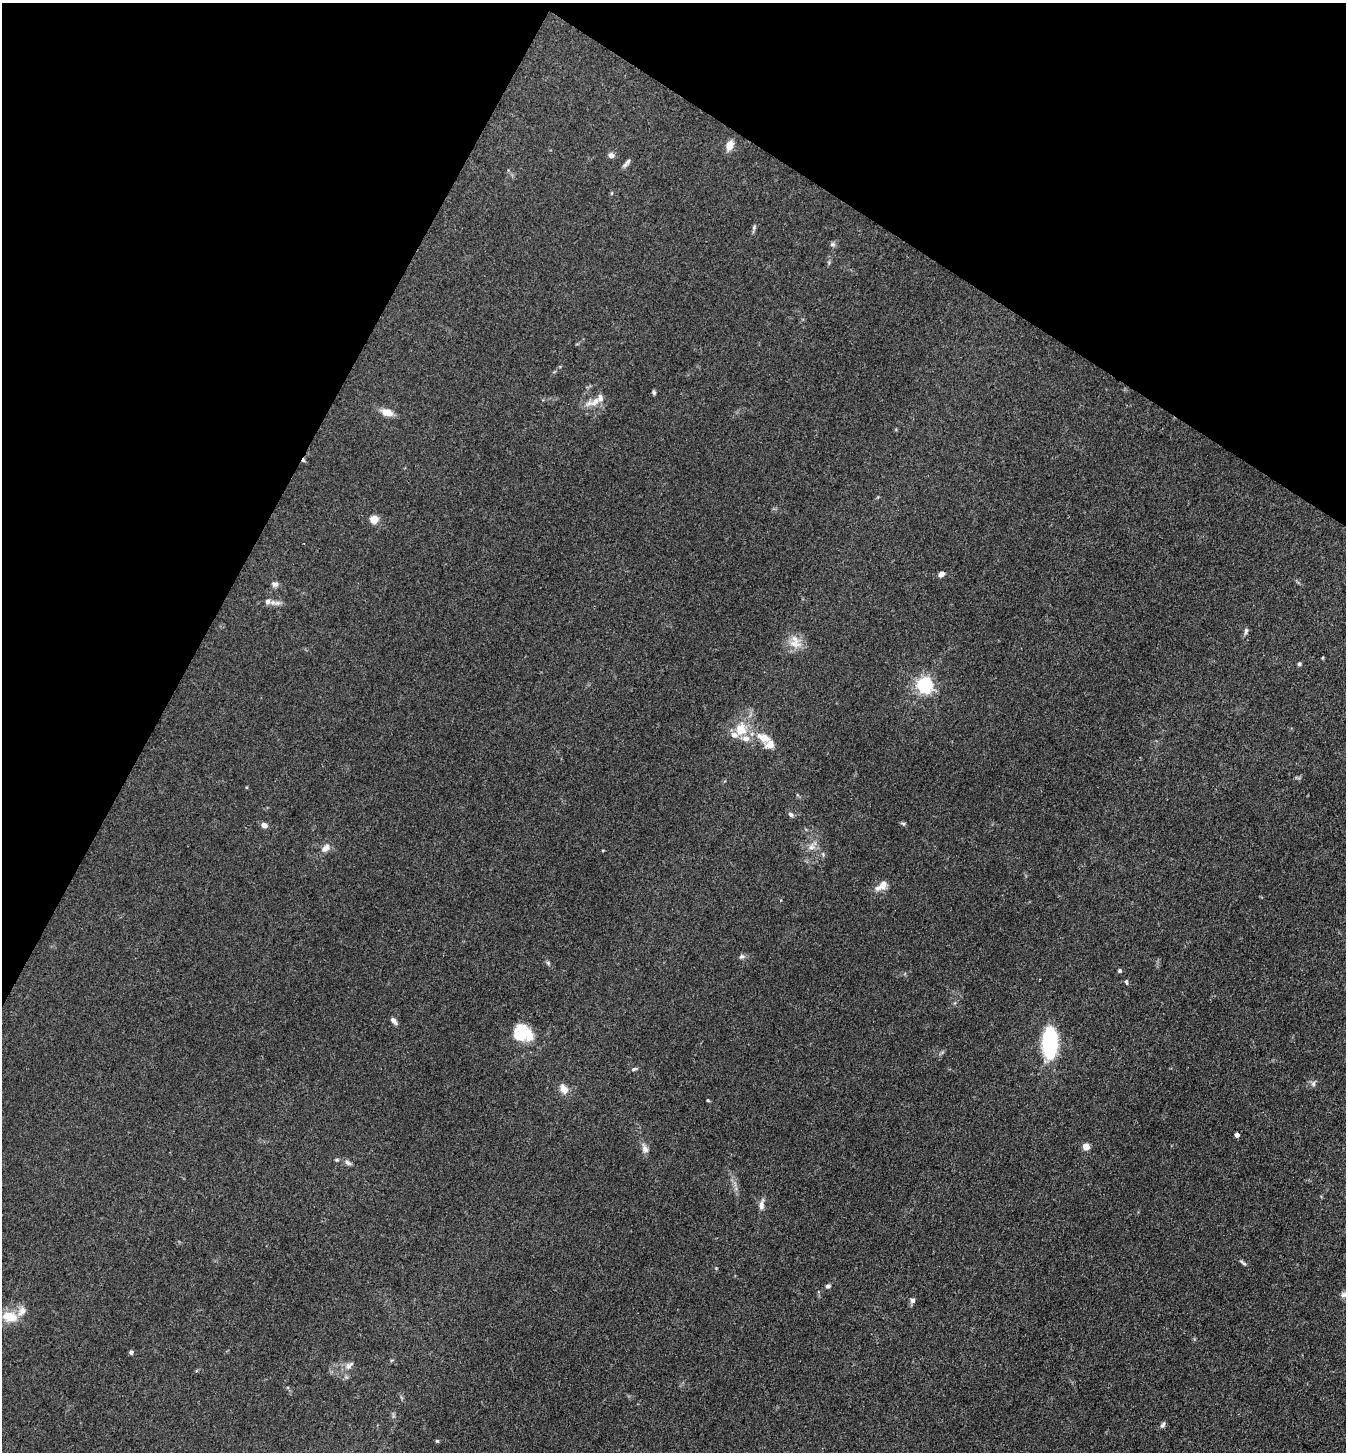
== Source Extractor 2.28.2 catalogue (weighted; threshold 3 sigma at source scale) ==
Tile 2 of 4 x 4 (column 2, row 1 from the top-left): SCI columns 1631-2974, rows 4352-5801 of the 5809 x 5802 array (HDU 1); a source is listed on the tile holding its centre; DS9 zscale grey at full resolution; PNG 1348 x 1454 px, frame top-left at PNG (2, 3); no overlay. Shown black and unused: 25% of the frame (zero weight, under 3 of 4 exposures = <1% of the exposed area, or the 3 px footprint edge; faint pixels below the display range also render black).
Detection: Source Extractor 2.28.2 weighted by HDU 2 'WHT'; one run over the whole footprint, this tile lists its part. Background 0.0789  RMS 0.0063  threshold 0.0282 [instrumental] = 3 sigma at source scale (4.5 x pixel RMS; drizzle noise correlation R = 1.50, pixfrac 1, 0.05/0.05 arcsec/px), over >= 5 px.
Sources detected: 62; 1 cosmic-ray / hot-pixel residue — not listed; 7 inside a brighter listed object's ellipse — not listed separately; the other 54 listed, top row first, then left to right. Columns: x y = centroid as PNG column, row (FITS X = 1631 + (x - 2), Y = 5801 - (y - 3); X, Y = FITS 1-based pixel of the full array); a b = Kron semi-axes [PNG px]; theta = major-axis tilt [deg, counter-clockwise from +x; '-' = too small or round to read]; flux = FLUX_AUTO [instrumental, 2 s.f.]
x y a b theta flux
729 145 11 8 67 5.7
611 155 6 5 - 3.2
626 163 13 5 49 2.1
612 193 5 3 - 0.62
754 227 7 4 67 1.1
832 244 8 6 2 1.4
654 393 5 4 - 1.1
595 402 18 9 35 6.4
387 412 13 8 -19 6.5
374 519 5 5 - 20
941 574 6 5 - 3.6
275 584 9 7 -11 2.3
267 602 8 7 - 2.6
278 603 9 7 14 2.5
1246 631 10 4 76 1.4
795 644 21 9 -11 6.8
1299 664 5 4 - 1.1
924 685 6 6 - 210
741 730 18 14 78 13
763 738 22 12 -25 10
791 814 7 6 - 1.6
903 823 6 4 -19 0.98
264 825 7 6 - 2.9
811 847 9 9 - 3.4
325 848 11 8 44 4.2
603 850 5 3 - 0.49
882 886 18 9 33 6
742 956 8 6 22 1.6
548 963 7 4 -46 1.1
1120 971 5 5 - 1.1
1126 982 7 4 -75 0.93
394 1021 9 5 -51 2.2
519 1035 23 16 81 18
1050 1043 30 14 89 61
634 1069 8 4 16 1.2
1313 1083 8 6 88 1.6
564 1089 9 7 -58 6.6
708 1100 4 3 - 0.67
1237 1135 4 4 - 2.8
1086 1147 5 4 - 11
645 1148 13 8 -66 3.2
336 1160 6 5 - 0.79
348 1163 9 6 -34 1.9
761 1205 13 6 78 3.3
1243 1263 11 4 -34 1.4
716 1268 4 4 - 0.5
828 1286 6 5 - 1.5
1344 1295 9 7 8 2.3
913 1300 7 6 - 1.8
9 1317 20 13 -12 12
131 1352 5 5 - 1.5
349 1365 15 8 42 3.4
1163 1425 8 5 53 1.6
437 1441 5 4 - 0.73
Isophote crosses this tile's border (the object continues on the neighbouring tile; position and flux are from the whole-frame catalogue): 1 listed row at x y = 1344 1295